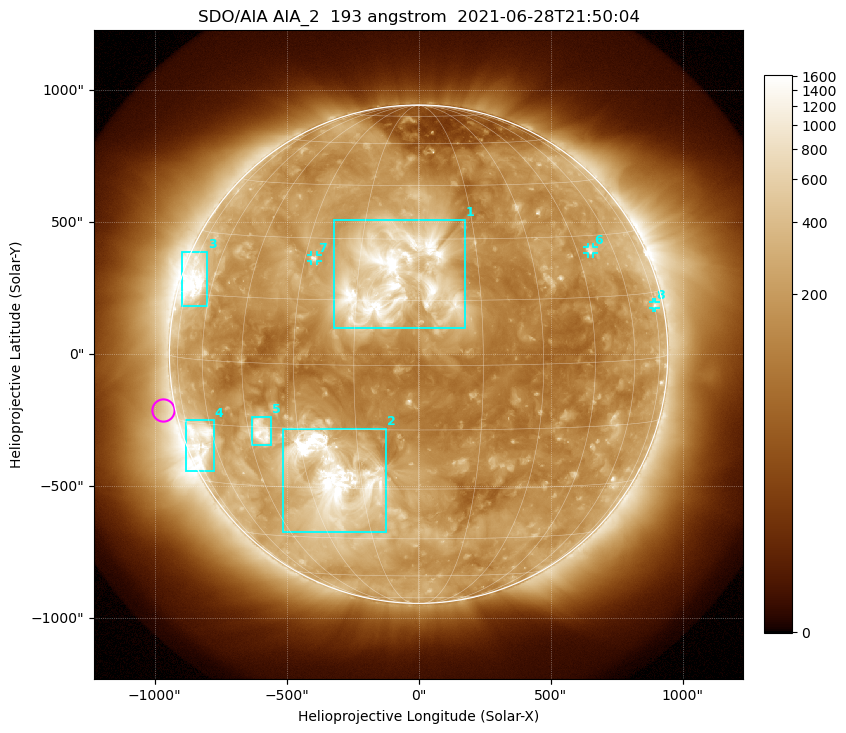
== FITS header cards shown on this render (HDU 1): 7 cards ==
TELESCOP= 'SDO/AIA '           / For AIA: SDO/AIA
INSTRUME= 'AIA_2   '           / For AIA: AIA_ATA1, AIA_ATA2, AIA_ATA3 or AIA_AT
WAVELNTH=                  193 / [angstrom] Wavelength
WAVEUNIT= 'angstrom'           / Wavelength unit: angstrom
DATE-OBS= '2021-06-28T21:50:04.843' / [ISO] Date when observation started; ISO 8
CTYPE1  = 'HPLN-TAN'           / CTYPE1: HPLN
CTYPE2  = 'HPLT-TAN'           / CTYPE2: HPLT

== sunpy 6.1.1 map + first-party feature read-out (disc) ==
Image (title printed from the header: SDO/AIA AIA_2  193 angstrom  2021-06-28T21:50:04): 1024 x 1024 px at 2.4 arcsec/px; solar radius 944 arcsec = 393 px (full disc in frame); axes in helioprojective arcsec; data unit not stated in the header (colour bar unlabelled)
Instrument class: DISC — disc imager (sunpy class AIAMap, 193 A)
Bright regions (active regions / flare kernels): reference = the median radial profile (limb darkening/brightening removed); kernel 9 px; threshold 5 sigma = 391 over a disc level ~175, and >= 1.15x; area >= 12 px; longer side >= 9 px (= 22 arcsec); searched inside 0.97 R_sun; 8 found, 8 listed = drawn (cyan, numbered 1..; 3 of them under ~33 arcsec drawn as corner ticks so the feature stays visible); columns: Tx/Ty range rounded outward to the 5 arcsec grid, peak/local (2 s.f.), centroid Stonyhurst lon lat
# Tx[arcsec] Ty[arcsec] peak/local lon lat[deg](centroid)
1 -325..175 95..510 17 -6 +20
2 -515..-125 -675..-280 19 -22 -27
3 -900..-800 180..390 11 -70 +18
4 -880..-775 -445..-250 5.9 -67 -19
5 -630..-560 -345..-235 8.8 -41 -16
6 640..665 380..405 4.5 +50 +26
7 -410..-385 350..375 5 -27 +25
8 885..900 175..200 3.1 +75 +12
Off-limb structures (1.02-1.3 R_sun): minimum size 162 px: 3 found; the strongest spans PA ~50..135 deg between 1.02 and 1.3 R_sun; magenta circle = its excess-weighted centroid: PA ~100 deg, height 1.05 R_sun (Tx ~-970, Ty ~-210 arcsec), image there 1.5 x the reference